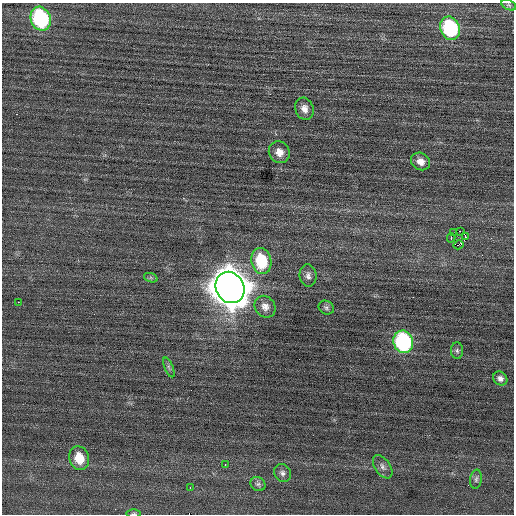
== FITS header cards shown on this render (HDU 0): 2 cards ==
NAXIS1  =                  512 / Axis length
NAXIS2  =                  512 / Axis length

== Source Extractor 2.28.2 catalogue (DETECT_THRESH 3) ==
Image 512 x 512 px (HDU 0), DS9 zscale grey, 1 PNG px = 1 image px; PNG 516 x 516 px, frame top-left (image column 1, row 512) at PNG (2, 3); each listed source drawn as its Kron ellipse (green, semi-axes under 4 px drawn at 4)
Background 0.0803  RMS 0.67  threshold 2.01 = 3 sigma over >= 5 px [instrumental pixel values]
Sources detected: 30; all 30 listed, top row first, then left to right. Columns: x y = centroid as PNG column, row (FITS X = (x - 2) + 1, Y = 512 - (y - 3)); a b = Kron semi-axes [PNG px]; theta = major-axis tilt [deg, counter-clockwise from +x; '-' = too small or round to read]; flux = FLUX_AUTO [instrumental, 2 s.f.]
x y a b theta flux
509 5 8 5 -25 84
41 19 12 10 -67 5600
450 28 12 9 -69 4500
304 109 11 9 -71 330
279 152 11 10 - 430
420 161 10 8 -28 340
460 231 2 2 - 1700
453 233 3 2 - 48
466 237 4 2 - 57
451 238 4 3 - 700
458 245 5 2 - 370
261 261 13 10 -78 2200
308 276 11 8 -83 220
151 278 7 4 -19 84
230 287 16 14 -61 130000
18 302 2 2 - 180
265 307 11 10 - 320
326 308 8 6 -29 120
403 342 11 9 -71 6800
457 351 8 6 -87 120
169 367 10 4 -67 100
500 378 7 6 - 190
79 458 12 10 -71 930
225 465 3 2 - 120
383 467 13 7 -56 210
282 473 9 8 - 170
476 479 9 5 82 120
258 484 8 6 -33 130
190 487 3 2 - 29
134 513 7 3 1 56
At the frame edge (FLAGS 8, measured only in part): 1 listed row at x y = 134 513